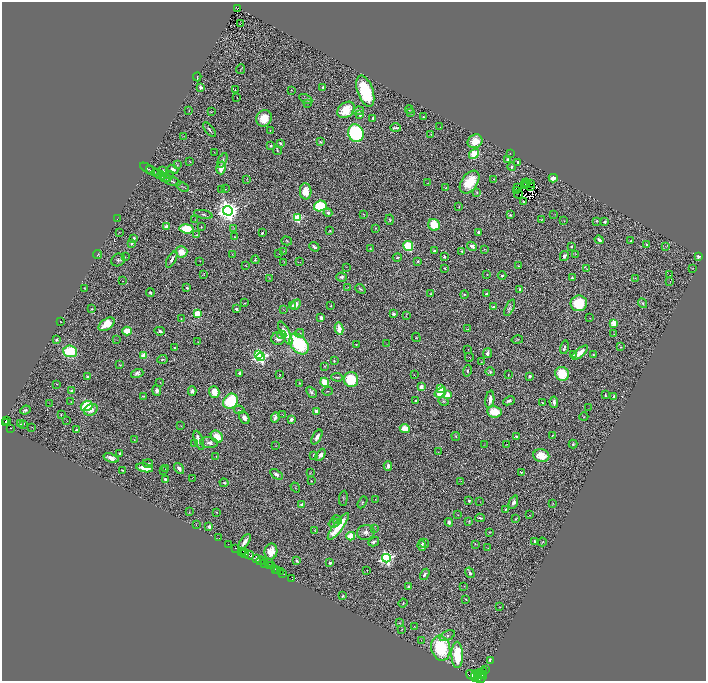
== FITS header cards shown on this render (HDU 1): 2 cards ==
NAXIS1  =                 1408
NAXIS2  =                 1357

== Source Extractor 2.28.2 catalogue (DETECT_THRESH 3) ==
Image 1408 x 1357 px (HDU 1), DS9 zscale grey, zoomed out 1/2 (1 PNG px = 2 x 2 image px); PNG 708 x 683 px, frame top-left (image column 1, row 1357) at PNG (2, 2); each listed source drawn as its Kron ellipse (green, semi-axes under 4 px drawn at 4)
Background 0.492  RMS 0.034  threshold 0.102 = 3 sigma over >= 5 px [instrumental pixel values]
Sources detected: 460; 66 cannot appear on this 1/2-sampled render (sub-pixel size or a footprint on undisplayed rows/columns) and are neither listed nor drawn; the other 394 listed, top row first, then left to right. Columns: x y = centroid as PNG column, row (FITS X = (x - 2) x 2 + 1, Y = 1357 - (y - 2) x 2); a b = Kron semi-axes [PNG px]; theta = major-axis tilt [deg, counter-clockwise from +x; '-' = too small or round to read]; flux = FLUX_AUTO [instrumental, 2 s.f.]
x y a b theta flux
237 9 4 1 - 15
240 24 2 1 - 48
241 69 5 2 - 4.8
197 77 4 2 - 5.2
201 87 3 3 - 32
323 87 3 2 - 15
235 90 4 1 - 5
291 90 3 3 - 4.5
365 91 16 7 -71 410
237 98 2 1 - 6.7
306 99 7 3 -28 11
307 103 3 2 - 4.5
409 109 4 2 - 7.5
189 110 3 2 - 2.5
346 110 10 7 39 190
359 111 5 4 - 15
211 112 3 2 - 3.9
411 113 4 1 - 2.4
360 115 3 3 - 12
424 117 2 2 - 4.4
264 118 8 7 - 99
373 118 2 2 - 20
439 127 3 1 - 2
395 128 5 2 - 13
209 130 9 2 -52 13
270 130 2 2 - 1.9
356 133 9 7 -71 780
431 134 3 2 - 4.2
183 136 3 2 - 2.5
475 141 8 6 33 120
320 142 4 3 - 9.5
280 143 4 3 - 11
271 146 3 3 - 12
277 150 4 2 - 7.3
214 152 2 1 - 2.4
510 153 2 1 - 2.2
474 154 5 4 - 160
508 159 3 3 - 13
222 161 8 4 64 19
190 162 2 1 - 2.8
518 162 3 2 - 12
177 165 4 3 - 5.3
511 167 4 3 - 9.1
147 168 8 2 -33 5.9
221 168 6 4 74 79
173 169 5 4 - 28
152 171 6 2 -25 9.1
163 171 3 2 - 10
159 174 8 2 -23 11
170 175 4 3 - 5.6
165 177 6 2 -24 10
553 178 4 3 - 88
247 179 3 2 - 2.9
494 179 2 1 - 2.8
171 181 10 2 -19 12
469 182 13 8 54 200
527 182 2 1 - 4.5
428 183 2 1 - 1.9
525 183 2 1 - 2.6
530 183 3 1 - 2.7
525 184 3 1 - 3.9
525 186 2 1 - 1.2
531 186 4 1 - 5.1
183 187 7 2 -29 8.7
517 187 3 1 - 3
445 188 4 2 - 5.4
225 189 2 2 - 2.4
222 190 3 2 - 3.5
306 191 8 6 -87 100
516 191 2 1 - 4
477 192 3 3 - 3.8
518 194 4 2 - 1.3
524 202 4 3 - 10
320 206 6 5 - 350
459 207 3 2 - 5.9
228 211 5 5 - 5800
328 213 4 3 - 25
203 214 9 4 -12 15
363 214 3 2 - 3.1
554 214 3 2 - 2.9
510 215 4 3 - 11
298 218 3 3 - 520
117 219 3 2 - 3.8
195 220 3 1 - 2
390 220 5 2 - 9
541 220 3 3 - 5.9
564 221 2 2 - 2.8
596 221 3 2 - 3.8
605 222 3 2 - 16
434 225 6 5 - 150
167 227 4 3 - 49
201 227 3 2 - 4.7
376 228 2 2 - 4.4
187 229 7 4 -8 230
233 229 3 3 - 3.2
330 231 2 2 - 5.1
119 232 2 2 - 2
478 232 4 3 - 14
262 233 2 2 - 8
197 235 3 3 - 4.3
235 237 3 2 - 4.8
134 238 3 2 - 11
599 240 5 3 - 20
287 241 5 3 - 7.3
631 241 2 2 - 9.5
132 243 3 3 - 11
647 245 3 2 - 5.1
408 246 5 5 - 340
472 246 5 3 - 20
571 246 3 3 - 6.6
666 246 3 2 - 2
314 247 5 3 - 21
370 248 2 2 - 3.3
484 249 3 3 - 3.7
284 251 4 2 - 3.2
435 251 4 3 - 16
462 251 2 2 - 7.3
182 252 6 5 - 87
98 254 4 3 - 6.4
232 254 2 1 - 1.7
279 254 2 1 - 1.7
575 254 3 2 - 2.4
564 256 5 3 - 22
698 256 3 2 - 36
125 257 2 2 - 3.2
397 257 4 2 - 9
444 257 3 2 - 10
172 259 9 3 61 20
118 260 7 6 - 18
255 260 4 3 - 7.4
200 261 2 1 - 2.3
418 261 3 3 - 11
284 262 4 1 - 2.8
300 262 2 2 - 2.7
245 265 2 2 - 3.6
518 266 3 2 - 4.4
346 267 2 2 - 1.5
444 268 2 2 - 5.7
693 268 2 2 - 2.4
587 269 2 2 - 2.3
204 274 3 2 - 2.4
487 274 2 2 - 3
670 275 2 1 - 23
502 276 4 4 - 12
341 277 5 4 - 14
269 278 3 2 - 3.3
572 278 4 2 - 7.3
635 278 3 2 - 3.3
123 281 2 1 - 2.5
670 281 3 2 - 2.7
348 287 3 2 - 2.2
187 288 3 2 - 12
85 289 4 2 - 4.4
360 289 5 3 - 7.5
520 290 4 2 - 9.2
150 293 4 3 - 13
431 294 4 2 - 5.1
464 294 4 3 - 6.8
486 294 3 2 - 18
244 303 3 2 - 2.9
579 303 8 8 - 260
643 303 5 3 - 8.9
295 305 6 4 54 44
292 306 3 2 - 12
331 306 3 2 - 4.2
493 307 3 3 - 15
510 308 9 3 65 13
92 309 3 3 - 6.2
236 309 2 2 - 45
283 310 3 2 - 3.5
197 314 3 3 - 320
394 314 3 3 - 18
406 316 3 3 - 4
321 318 4 3 - 16
590 318 2 2 - 3.2
181 319 3 2 - 3.8
61 321 2 1 - 2.8
614 323 4 3 - 110
107 324 9 5 34 110
339 329 6 3 -79 90
468 329 2 1 - 2
127 331 4 4 - 120
160 331 5 4 - 11
285 333 13 4 -63 120
300 333 4 3 - 8.2
614 334 2 1 - 1.8
282 335 5 3 - 7.2
416 337 5 2 - 3.7
278 338 7 6 - 45
57 340 3 3 - 13
116 340 2 2 - 1.7
517 340 6 2 12 4.9
198 342 2 2 - 2.9
299 344 12 8 -51 480
356 344 3 2 - 3.6
387 344 3 2 - 2.5
564 347 7 3 76 14
621 347 2 2 - 2.3
175 348 3 2 - 7.2
468 349 2 1 - 1.8
70 351 7 6 - 280
487 353 5 3 - 23
580 353 10 4 40 73
258 354 4 3 - 300
593 354 3 3 - 5.3
573 355 4 4 - 7.9
144 356 4 4 - 73
260 357 4 3 - 1500
469 357 4 1 - 2.3
162 359 5 2 - 5.9
334 361 4 3 - 5.7
481 362 2 2 - 2.2
120 365 4 2 - 4.4
325 366 3 2 - 2.6
467 371 6 4 77 12
490 372 5 4 - 11
137 373 6 4 16 20
240 373 3 3 - 12
280 374 2 1 - 2.7
562 374 7 6 - 180
414 375 2 1 - 1.4
508 375 2 2 - 3
529 376 3 3 - 11
88 377 3 2 - 30
337 377 6 2 -5 7.9
351 379 7 7 - 270
160 382 2 2 - 3.5
325 382 5 3 - 150
300 383 2 2 - 3.6
57 384 2 1 - 2
421 387 4 3 - 29
441 389 3 3 - 220
72 391 3 3 - 13
157 391 5 4 - 24
192 391 4 3 - 20
327 391 5 2 - 3.8
214 392 6 5 - 82
311 392 6 4 -47 17
440 392 6 4 37 130
447 395 4 4 - 70
605 395 4 2 - 8.1
614 396 3 3 - 18
144 397 3 2 - 4.7
490 400 9 3 82 40
230 401 8 6 50 340
416 401 4 2 - 11
443 401 5 4 - 11
509 401 6 3 25 16
71 402 2 1 - 3.8
542 402 3 2 - 5.2
554 402 5 3 - 24
50 404 2 1 - 2.3
87 406 6 5 - 230
589 407 2 1 - 1.7
25 410 5 4 - 15
91 410 7 5 30 49
239 410 5 2 - 5.4
316 411 3 2 - 49
494 412 7 5 -8 150
61 415 3 2 - 2.9
283 415 3 1 - 1.9
275 417 5 3 - 21
584 417 4 2 - 3.7
244 418 7 4 -61 33
291 419 3 3 - 29
7 420 3 2 - 29
67 420 2 1 - 3.4
6 422 3 2 - 94
21 424 2 2 - 4.2
24 424 2 1 - 8.7
181 426 2 1 - 1.8
32 427 3 2 - 3.1
11 428 2 1 - 9.2
405 428 5 4 - 99
76 430 4 3 - 9.9
552 435 2 2 - 4
456 436 4 2 - 5.1
516 436 2 2 - 28
217 437 7 5 -45 110
317 437 8 4 59 29
134 440 4 2 - 4.4
199 440 10 3 -71 57
195 443 3 3 - 7.1
209 443 9 5 -7 33
507 444 2 1 - 2.9
573 444 4 3 - 8.3
484 445 2 1 - 2.1
275 446 2 1 - 1.6
438 452 2 1 - 1.8
120 453 3 2 - 9
321 455 6 4 62 27
216 456 2 2 - 2.2
314 456 3 2 - 11
541 456 8 6 -12 120
111 458 8 4 -20 46
148 463 5 3 - 8.5
388 466 4 3 - 21
145 468 8 3 -11 100
179 468 6 3 -55 29
165 469 2 2 - 2.5
122 470 3 2 - 6.6
163 471 2 2 - 2.3
310 472 4 2 - 2.9
521 472 3 2 - 5.7
276 474 7 4 -35 24
192 478 2 1 - 16
165 479 2 2 - 18
311 481 2 2 - 3.5
461 481 2 2 - 2.7
224 483 4 3 - 10
295 487 5 2 - 4.1
343 498 7 2 84 6
375 499 3 2 - 3
469 501 2 2 - 15
362 502 6 3 59 6.5
480 502 2 1 - 1.5
513 502 7 4 67 27
553 503 3 2 - 2.3
301 504 3 2 - 8.7
506 509 3 3 - 5.6
189 512 3 2 - 2.7
216 512 2 2 - 3.8
458 515 2 1 - 1.9
529 515 2 2 - 2.4
480 518 4 3 - 8.6
516 519 4 2 - 5.2
337 520 5 2 - 5.4
469 521 3 3 - 5
449 522 4 3 - 15
334 523 5 3 - 9.8
196 524 2 1 - 1.6
338 526 16 4 53 210
209 527 3 3 - 17
374 529 4 3 - 9.1
315 530 4 3 - 4.5
366 532 9 7 10 36
489 532 2 2 - 3.9
351 536 4 4 - 120
219 538 2 1 - 2
534 541 3 2 - 11
244 542 9 3 55 36
374 542 6 4 30 13
542 542 4 2 - 4.3
424 543 5 4 - 12
228 544 2 1 - 5.9
475 544 3 2 - 4.3
422 546 5 2 - 16
236 548 2 2 - 73
488 548 2 2 - 2
241 551 2 1 - 87
243 551 2 1 - 49
271 551 8 6 79 68
245 553 3 2 - 50
249 555 5 3 - 130
257 558 3 2 - 220
386 558 4 4 - 1700
261 561 4 2 - 39
297 561 4 3 - 11
268 563 2 1 - 23
330 563 3 3 - 17
264 564 3 2 - 130
271 565 2 2 - 42
269 566 2 1 - 56
275 569 3 2 - 100
367 570 2 1 - 2.4
277 571 2 1 - 43
280 572 4 2 - 130
470 573 5 4 - 15
283 574 3 2 - 41
425 574 6 4 57 16
291 579 2 1 - 2.3
409 586 3 3 - 13
464 586 2 2 - 4.1
343 596 4 3 - 9.1
466 599 3 1 - 4.3
403 603 4 2 - 4.2
500 607 2 1 - 2.3
400 622 3 2 - 3.4
414 627 3 2 - 3
402 629 3 2 - 3.5
447 636 8 4 24 23
421 640 2 1 - 1.9
441 648 13 9 -78 510
457 655 13 5 -90 270
490 660 3 2 - 17
486 670 2 1 - 0.91
483 671 3 3 - 64
480 674 5 3 - 380
472 675 6 4 -34 480
477 675 2 2 - 100
483 675 2 1 - 150
475 676 6 3 -79 370
478 677 2 2 - 62
481 677 6 2 52 780
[66 sub-pixel or undisplayed-footprint detections neither listed nor drawn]